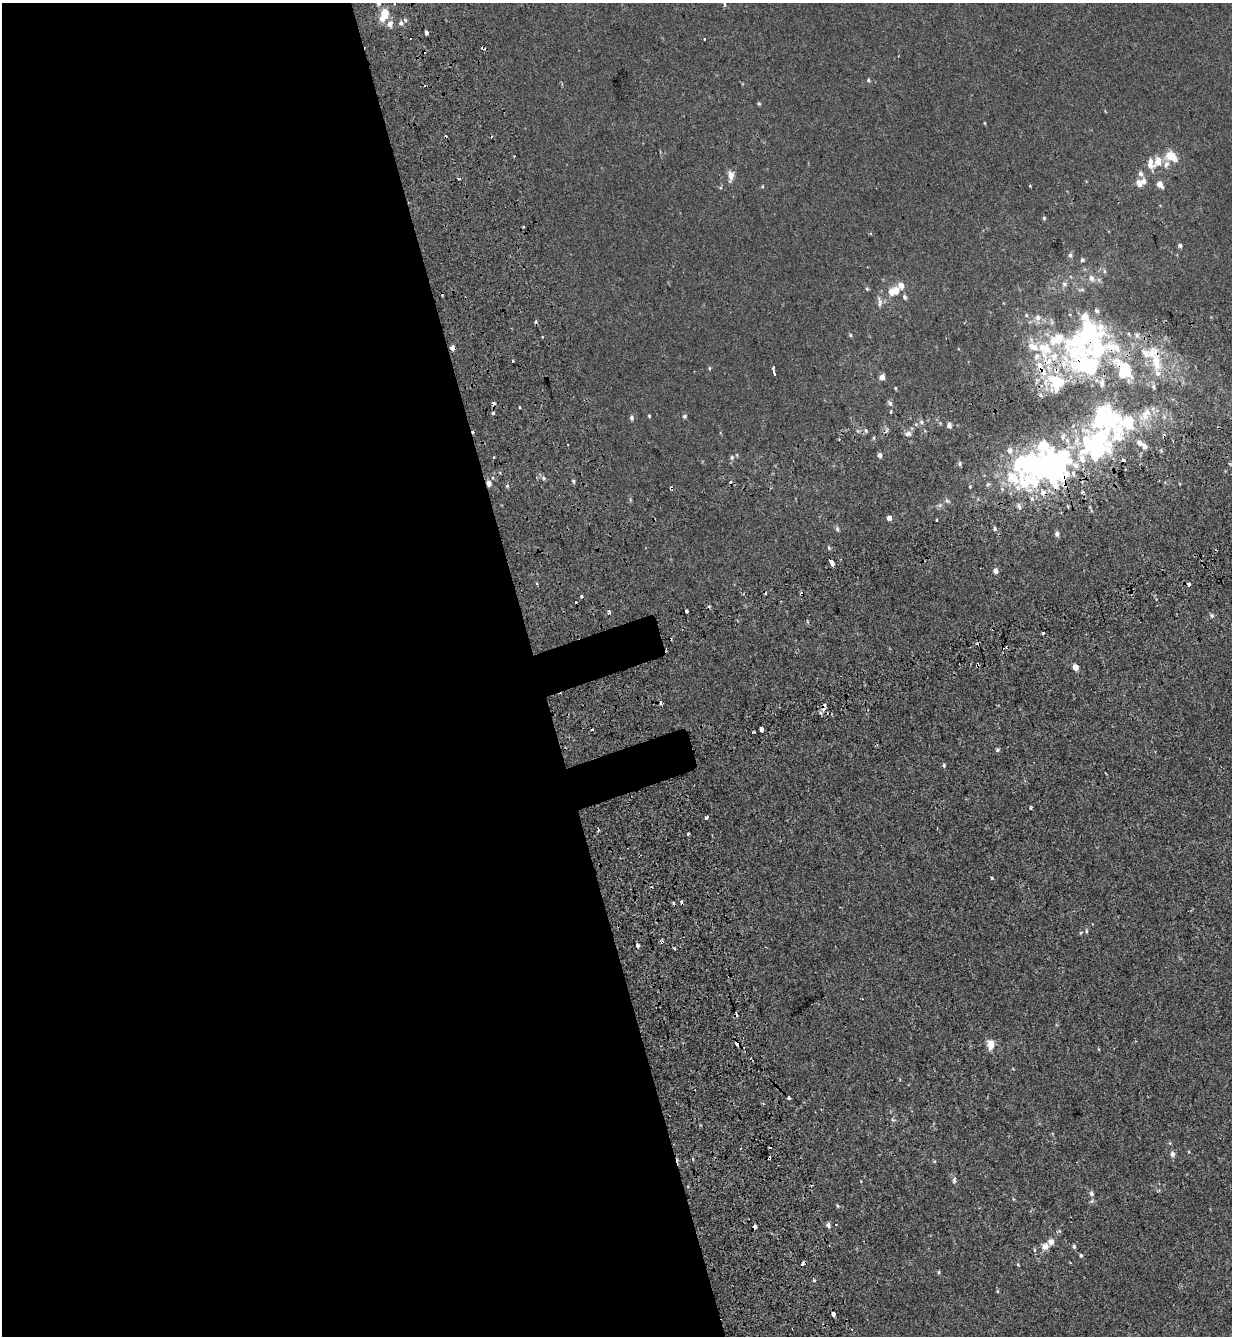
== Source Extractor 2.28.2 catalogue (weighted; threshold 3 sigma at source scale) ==
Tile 9 of 4 x 4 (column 1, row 3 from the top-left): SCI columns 245-1474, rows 1487-2820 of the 5460 x 5640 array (HDU 1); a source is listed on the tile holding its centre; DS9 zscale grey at full resolution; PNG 1234 x 1338 px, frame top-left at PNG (2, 3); no overlay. Shown black and unused: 44% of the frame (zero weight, under 2 of 3 exposures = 11% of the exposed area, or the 3 px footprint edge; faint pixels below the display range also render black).
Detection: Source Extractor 2.28.2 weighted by HDU 2 'WHT'; one run over the whole footprint, this tile lists its part. Background -1.86e-04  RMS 0.0033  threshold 0.0147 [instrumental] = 3 sigma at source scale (4.5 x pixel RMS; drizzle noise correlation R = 1.50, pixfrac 1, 0.0396/0.0396 arcsec/px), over >= 5 px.
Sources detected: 195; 11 inside a brighter object's white glare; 31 cosmic-ray / hot-pixel residue — not listed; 37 inside a brighter listed object's ellipse — not listed separately; the other 116 listed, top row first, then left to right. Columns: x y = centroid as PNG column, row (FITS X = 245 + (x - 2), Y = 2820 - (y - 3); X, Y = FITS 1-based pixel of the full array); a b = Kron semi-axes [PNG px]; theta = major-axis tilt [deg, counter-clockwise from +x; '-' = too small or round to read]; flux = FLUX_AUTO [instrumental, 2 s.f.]
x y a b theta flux
378 3 5 4 - 0.62
725 4 4 4 - 0.43
385 13 9 6 -86 5.2
401 23 6 5 - 0.83
390 24 10 7 53 1.5
427 33 4 3 - 2.9
704 39 3 2 - 0.52
868 80 5 4 - 0.33
759 103 5 4 - 0.38
985 123 5 3 - 0.25
1170 155 10 8 28 4.3
514 156 3 2 - 0.25
1158 161 11 7 69 3.7
1166 164 10 6 68 1.3
1150 165 10 7 -38 1.5
1140 173 6 6 - 1.1
731 175 13 7 88 2
1139 183 9 6 -68 1.8
1160 184 7 5 -52 2.5
1030 185 3 2 - 0.33
1044 218 5 5 - 0.42
1180 245 5 5 - 0.56
1070 255 6 5 - 0.71
1082 260 4 4 - 0.62
1091 278 8 7 - 1.4
1064 284 6 6 - 0.72
901 285 7 5 60 2.6
867 289 5 4 - 0.43
1082 290 6 4 18 0.45
892 291 7 7 - 2.7
905 297 6 5 - 0.63
879 302 16 6 -85 1.4
1096 311 5 4 - 0.91
850 335 5 4 - 0.39
1137 335 6 5 - 0.73
452 348 4 4 - 4.3
513 361 3 3 - 4
1087 364 91 37 -46 62
1040 366 20 8 -69 4.8
709 368 5 3 - 0.31
774 373 5 3 - 3.8
882 377 4 4 - 2.4
895 388 5 3 - 0.27
1056 389 9 6 80 1.4
890 403 8 5 -56 0.76
520 407 3 2 - 0.27
891 412 4 3 - 0.35
493 413 5 3 - 0.39
649 416 4 3 - 0.29
684 416 5 5 - 0.63
631 418 5 4 - 0.79
921 422 5 5 - 0.63
949 425 7 5 -74 0.94
1123 427 108 49 47 70
908 434 9 6 14 1.1
1010 450 9 8 - 1.7
880 455 4 4 - 1.4
732 457 7 5 -89 0.62
494 458 3 3 - 0.84
960 464 7 5 89 0.56
1030 464 28 17 47 61
544 478 5 5 - 0.5
573 481 5 3 - 0.48
730 482 3 3 - 1.4
1035 482 30 15 9 13
489 483 7 6 - 1.2
988 484 6 4 42 0.5
947 501 7 6 - 0.72
1019 506 7 5 -66 0.9
889 518 4 4 - 1.4
937 519 3 3 - 1.3
837 529 7 5 -70 0.55
995 529 5 4 - 0.54
1057 534 5 5 - 0.91
829 548 5 4 - 0.37
832 562 4 3 - 16
996 571 5 4 - 1.6
1189 584 3 3 - 3.4
581 596 3 3 - 1.4
575 602 3 3 - 0.93
686 611 3 3 - 0.88
1212 615 5 5 - 0.57
1043 633 3 3 - 1.5
977 666 4 3 - 1.7
1075 667 5 4 - 2.6
823 708 8 4 78 2
761 729 4 3 - 6
997 750 5 4 - 0.5
944 765 6 4 -88 0.45
1031 808 4 3 - 0.68
706 817 4 3 - 2
688 834 3 3 - 0.39
992 878 3 3 - 0.31
1086 931 5 4 - 0.43
662 942 5 4 - 0.58
638 945 3 3 - 3.2
675 948 3 2 - 0.53
862 999 3 2 - 0.24
990 1045 13 9 -89 2.6
789 1098 3 3 - 1.8
1172 1154 6 5 - 1
769 1158 4 3 - 1.3
954 1181 8 5 84 0.72
1091 1194 7 6 - 0.77
838 1206 5 4 - 0.36
828 1225 7 5 -60 0.87
755 1226 4 3 - 6.8
1051 1241 6 6 - 1.9
1045 1246 6 5 - 2.6
1074 1247 5 4 - 0.55
1081 1255 4 4 - 0.47
1018 1265 5 3 - 0.27
939 1272 5 4 - 0.43
814 1280 4 3 - 0.71
998 1291 6 4 -89 0.31
833 1314 4 4 - 2.1
Overlapping masked pixels (flux is a lower limit): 12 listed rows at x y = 452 348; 1087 364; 1040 366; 1123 427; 1030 464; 1035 482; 489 483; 977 666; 823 708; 662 942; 769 1158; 755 1226
Isophote crosses this tile's border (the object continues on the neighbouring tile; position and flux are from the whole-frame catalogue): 1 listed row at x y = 378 3